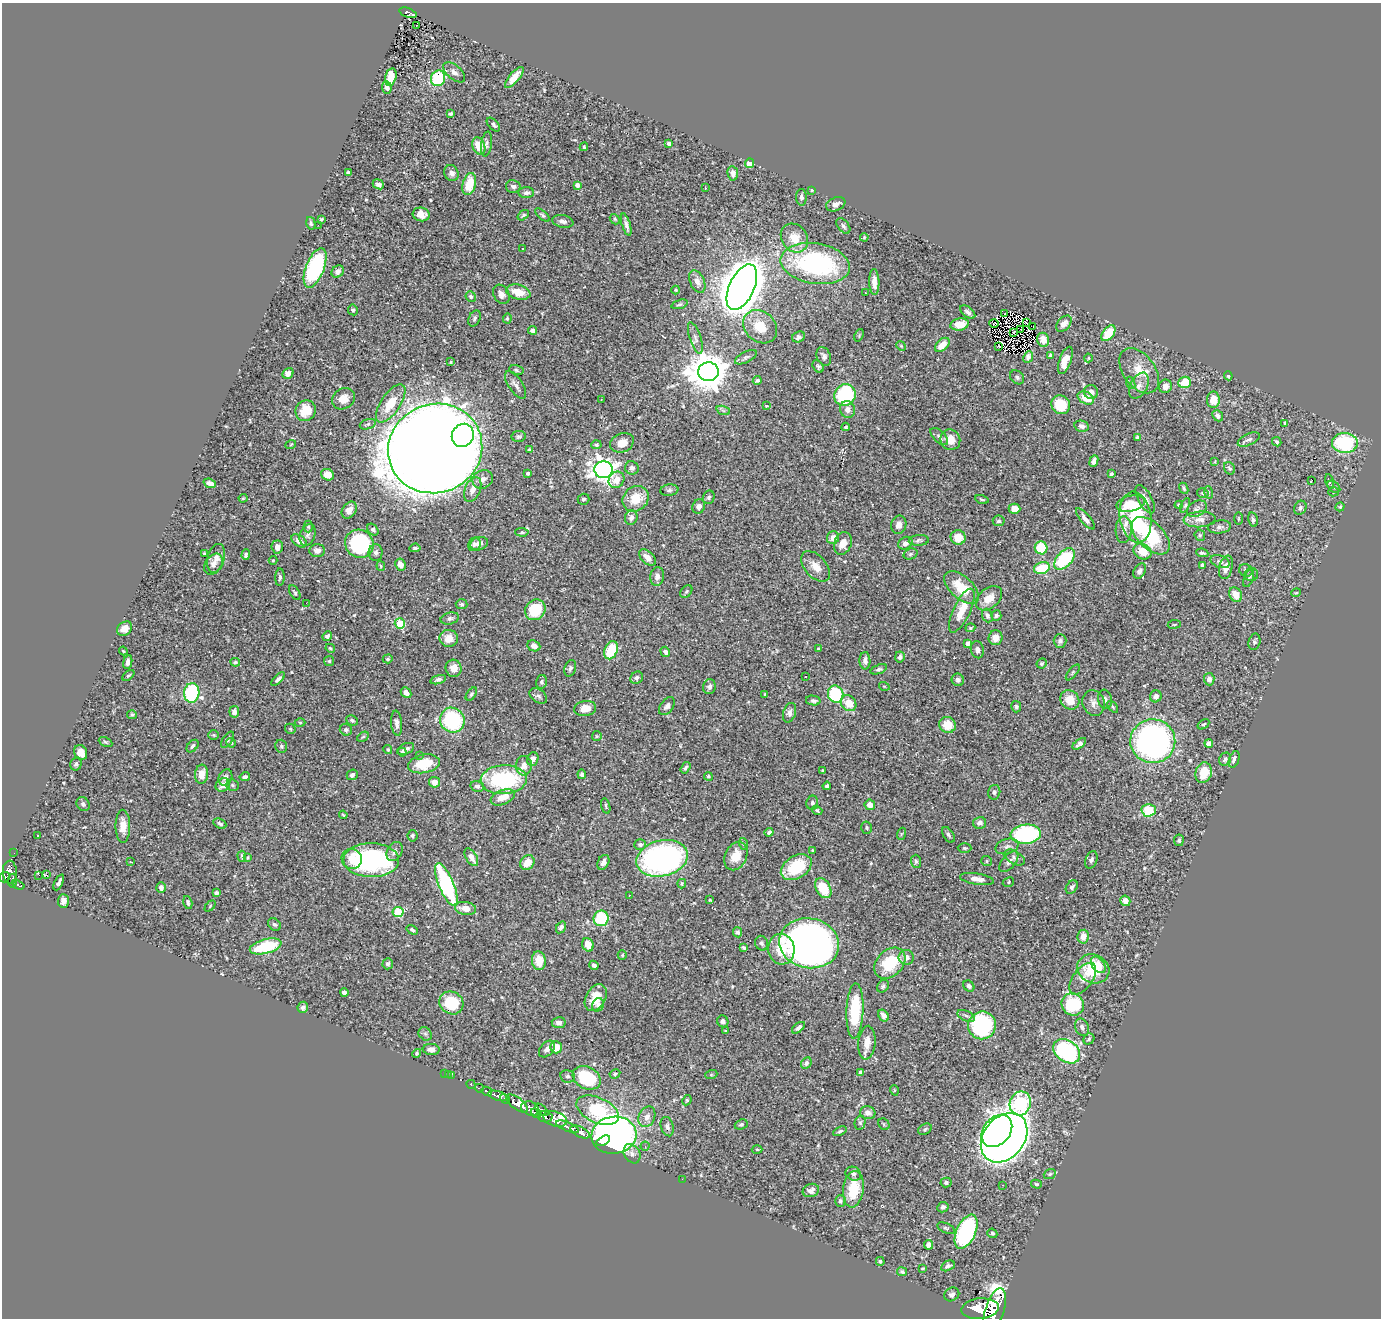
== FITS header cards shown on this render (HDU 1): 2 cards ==
NAXIS1  =                 1379
NAXIS2  =                 1316

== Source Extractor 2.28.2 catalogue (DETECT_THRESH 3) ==
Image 1379 x 1316 px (HDU 1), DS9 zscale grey, 1 PNG px = 1 image px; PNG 1383 x 1320 px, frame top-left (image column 1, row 1316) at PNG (2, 3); each listed source drawn as its Kron ellipse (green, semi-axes under 4 px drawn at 4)
Background 0.523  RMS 0.018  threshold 0.0539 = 3 sigma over >= 5 px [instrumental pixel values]
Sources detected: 548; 3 with non-positive FLUX_AUTO (blend fragments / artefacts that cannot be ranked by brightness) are neither listed nor drawn; of the other 545, the 500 brightest by FLUX_AUTO listed and drawn (45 fainter detections omitted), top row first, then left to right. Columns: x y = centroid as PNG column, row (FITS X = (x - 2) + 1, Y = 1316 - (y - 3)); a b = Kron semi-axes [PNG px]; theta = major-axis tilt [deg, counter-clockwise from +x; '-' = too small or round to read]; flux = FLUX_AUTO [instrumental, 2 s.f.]
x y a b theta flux
408 13 9 4 -21 70
416 25 3 2 - 1.5
454 72 13 7 -41 5.7
391 77 9 5 77 28
514 77 13 5 49 16
438 78 8 7 - 75
387 87 6 5 - 5.9
450 114 4 3 - 2.1
493 124 8 5 -48 2.8
486 144 12 5 81 3.6
669 144 4 4 - 6.9
479 146 9 6 -70 21
584 147 4 3 - 1.5
750 163 5 4 - 11
348 172 3 3 - 2
451 173 8 7 - 6.1
733 173 7 5 -83 6
378 184 6 5 - 4.8
469 184 11 6 75 30
577 185 4 4 - 5.5
513 186 7 6 - 3.5
705 188 3 3 - 6.2
812 190 3 3 - 1.2
526 193 8 5 2 3.8
801 197 8 5 -89 3.9
836 204 10 6 23 6.1
421 214 8 6 -16 9.6
523 215 6 4 38 2
542 215 9 4 -41 2.3
321 219 4 3 - 1.6
615 219 5 4 - 1.7
563 221 11 6 -11 5.3
311 223 6 4 -76 2.4
318 225 3 2 - 1.5
626 225 11 4 -73 5.1
843 226 9 5 -52 2.8
864 237 4 3 - 1.2
794 238 15 12 -53 22
522 248 3 3 - 2.6
815 264 35 20 -9 220
315 268 21 9 68 150
338 271 7 5 47 5.7
697 281 12 7 -65 8.1
874 282 13 5 -88 9
742 287 24 12 65 4300
676 290 4 4 - 1.2
518 292 12 7 -14 21
865 293 3 2 - 2.4
501 294 10 7 -59 6.2
471 297 5 5 - 2.6
679 304 8 4 18 2.2
353 310 5 5 - 2.4
968 312 9 5 -38 3.7
1005 314 3 2 - 1.2
474 318 8 5 66 3.1
507 318 5 4 - 1.5
1026 322 3 2 - 1.2
994 323 4 2 - 1.3
960 324 9 6 11 23
1064 324 9 6 48 6.3
760 327 18 15 -43 29
1033 327 3 2 - 3.7
1021 329 2 2 - 1.5
533 330 4 4 - 3.8
1013 333 3 2 - 1.2
1108 333 9 5 52 32
859 335 6 4 66 1.5
798 337 6 5 - 3.7
695 338 16 5 -71 5.3
1043 340 7 6 - 7.4
942 345 9 5 44 15
901 346 5 4 - 1.2
998 346 3 2 - 1.2
1051 355 4 3 - 4.4
824 356 10 7 -65 4.2
746 357 12 5 27 3.6
1028 357 6 4 67 4.1
1088 358 4 4 - 1.4
1065 360 14 6 70 18
451 362 3 3 - 1.5
818 366 7 5 -56 2.7
516 370 7 5 -12 2.2
1139 371 25 16 -53 26
708 372 10 9 - 3500
288 373 6 5 - 8.8
1228 376 4 4 - 2.5
1017 377 8 6 -43 2.9
757 381 4 3 - 2.4
1185 382 6 5 - 34
1131 383 6 4 -70 1.6
516 385 16 7 -56 6.1
1139 386 14 8 62 8.3
1165 386 7 6 - 7.9
1091 392 7 7 - 5.9
845 395 11 10 - 140
1086 398 9 6 -28 19
343 399 12 10 32 12
601 400 2 2 - 1.5
1213 400 8 6 -90 17
391 403 22 9 56 29
1061 405 10 9 - 41
766 406 3 2 - 1.3
848 409 8 7 - 6
723 410 7 4 -19 2.4
306 411 11 9 55 27
1218 416 6 5 - 4.4
1285 423 3 3 - 1.7
368 424 8 5 19 2.6
1082 426 7 5 -12 4.6
846 427 4 4 - 1.8
463 435 12 10 59 270
519 436 7 5 10 2.4
939 436 11 5 -43 4.7
1137 438 4 3 - 3
1249 439 12 5 27 4.2
950 440 10 9 - 16
1277 442 5 4 - 2.4
622 443 12 9 22 14
1345 443 13 10 0 90
291 444 5 3 - 1.2
596 445 5 4 - 2.3
435 448 47 44 23 5800
530 450 4 3 - 2.4
1094 461 6 4 67 6.3
1214 462 3 3 - 2.3
632 468 7 6 - 3.5
1229 468 6 5 - 2.3
604 470 9 8 - 990
528 473 4 4 - 2.2
1111 474 4 3 - 2.1
328 475 6 5 - 14
483 479 10 9 - 7
616 480 8 7 - 12
1312 480 3 2 - 14
1329 481 7 3 -77 1.4
210 483 6 4 -21 6.2
1334 487 7 5 -40 2
1184 488 6 4 -67 1.9
473 489 13 7 67 11
669 490 9 5 8 2.9
1208 492 6 4 -72 1.6
1333 492 5 4 - 1.2
1203 493 6 4 -13 2
709 497 7 5 66 3.4
243 498 4 4 - 1.3
583 499 6 5 - 2.4
636 499 14 12 41 29
982 499 7 3 -18 2
1145 499 15 7 -61 7.3
1131 504 14 7 12 22
1179 505 4 3 - 2.1
1185 505 8 4 65 2.2
699 507 7 6 - 5.5
1340 507 5 3 - 1.5
1300 508 7 6 - 2.6
1014 509 6 5 - 11
1197 509 10 7 30 4.7
349 510 9 6 55 9.9
1136 517 25 15 -81 120
631 518 7 6 - 4.8
1085 519 13 5 -49 7.2
1200 519 16 8 3 11
1239 519 6 3 90 1.2
1253 520 7 4 -77 2.6
999 521 6 5 - 2.6
899 525 9 7 74 8.1
308 527 6 4 -89 1.8
1219 527 12 6 5 4.5
373 530 6 5 - 3
1124 530 13 8 88 9.2
522 532 6 4 -3 1.9
308 535 11 7 70 5
1200 535 6 5 - 1.9
1151 536 23 13 -45 93
958 537 7 7 - 12
833 538 6 6 - 8.5
919 540 10 5 5 3.1
299 541 8 5 -36 7.7
843 543 12 8 71 12
905 543 7 6 - 5.7
359 544 15 14 - 130
474 544 7 6 - 4.1
479 544 9 6 19 6.8
277 547 6 5 - 9.9
415 548 5 3 - 2
1041 548 6 6 - 36
317 551 8 6 -3 7.6
1142 551 9 7 -32 20
376 553 8 7 - 3.9
1202 553 6 3 -10 2.5
204 554 3 3 - 2.6
910 554 7 5 18 2.3
246 555 5 3 - 3
647 557 10 6 -43 7.7
216 558 14 8 75 8.5
1064 559 13 7 48 99
273 560 4 4 - 1.2
1220 562 10 6 -20 3.7
213 564 11 8 57 6.2
400 565 6 5 - 8.6
1202 565 4 3 - 2
381 566 5 4 - 1.5
816 566 18 11 -49 15
1226 567 12 6 77 10
1042 568 8 5 15 40
1246 570 7 6 - 3.4
1140 571 8 5 60 4.3
1251 575 7 6 - 2.9
657 576 9 7 82 6.4
280 577 9 4 87 3.1
1249 578 9 4 69 2.5
962 588 21 11 -42 37
686 591 7 5 50 2
295 593 8 4 -61 2.2
1296 593 4 4 - 1.3
1236 595 8 6 -59 14
989 598 15 10 39 14
306 603 3 2 - 1.6
461 604 6 5 - 2.5
535 610 11 9 46 52
962 611 24 8 64 24
987 615 7 5 -68 4.4
996 615 5 5 - 2.7
450 618 9 5 15 3.3
400 623 5 5 - 70
1174 624 6 3 9 1.4
970 628 5 4 - 1.4
124 629 8 6 39 11
327 636 5 4 - 3.9
449 638 9 8 - 16
996 638 7 7 - 9.9
1060 641 7 6 - 3.7
1254 642 8 6 76 2.5
968 643 4 4 - 6.1
534 646 7 5 -25 8.1
330 648 5 3 - 1.5
818 649 3 3 - 1.3
611 650 9 6 66 49
977 650 8 6 -77 5.3
123 651 4 3 - 1.3
665 652 5 4 - 4.3
900 657 5 5 - 4
388 659 5 4 - 1.4
329 661 5 5 - 1.9
865 661 9 5 -88 5
128 662 7 4 80 5.1
235 662 5 4 - 1.9
1042 663 5 4 - 2
454 668 9 8 - 12
570 668 8 5 73 3.4
879 669 8 4 20 3
1073 672 9 4 50 1.9
128 675 7 4 40 1.5
805 677 3 3 - 3.4
637 678 6 5 - 4
278 679 9 4 43 3.7
1209 679 6 5 - 5.2
438 680 8 4 17 3.8
958 680 6 6 - 3.8
542 682 7 5 76 2.6
884 686 5 3 - 1.2
709 687 7 6 - 4.3
192 693 10 7 85 140
406 693 6 4 -46 5.8
471 694 7 4 53 2.2
765 694 4 3 - 1.5
836 694 9 7 -67 85
538 696 10 6 -36 3.8
1156 696 6 6 - 4.4
1105 699 9 7 -82 4.2
1070 700 10 9 - 20
813 701 7 5 -12 3.3
848 703 9 7 -48 19
1094 703 13 11 -72 7.9
667 706 10 6 51 5.2
1016 707 6 5 - 2.5
1113 707 6 3 -47 1.7
585 708 11 7 10 15
234 712 6 4 -83 5
790 713 10 6 71 5.3
132 715 5 4 - 2.1
352 720 6 5 - 2.2
452 720 13 12 - 110
300 723 5 3 - 1.4
397 723 12 5 -84 5.4
1203 724 6 4 34 1.5
947 725 8 8 - 21
290 729 6 4 -48 1.7
346 730 6 6 - 2.6
214 735 5 4 - 1.5
597 736 5 5 - 1.6
363 737 6 4 29 1.6
227 740 9 5 56 2.9
1153 741 22 22 - 410
105 742 7 4 -26 1.9
231 743 5 3 - 1.6
1209 743 4 4 - 7.3
1079 744 8 4 36 4.4
193 746 7 5 49 3
281 746 6 6 - 2.2
406 749 9 5 24 4.4
388 750 4 4 - 1.7
81 752 7 6 - 9.7
402 752 4 4 - 2
419 756 3 3 - 1.2
533 759 7 5 69 6.9
1225 759 7 6 - 3.9
1234 759 9 5 70 5.1
76 764 7 5 74 3
424 764 16 9 11 32
524 766 10 8 86 8.1
685 768 6 4 57 2.5
823 771 4 3 - 2
1204 773 10 8 74 24
201 774 9 6 82 17
582 774 5 4 - 2.2
352 775 6 5 - 3.7
708 776 4 4 - 2.1
225 777 8 6 64 4.6
245 777 5 4 - 3.4
504 780 23 14 3 130
434 782 5 5 - 9.4
223 785 7 6 - 8
233 785 6 5 - 2.5
477 786 7 5 -13 4.7
827 786 4 4 - 3.4
994 792 7 6 - 2.7
503 797 13 7 21 16
812 803 7 6 - 2.8
83 804 7 6 - 3.5
870 805 5 5 - 12
606 806 8 3 -75 2
817 810 5 3 - 1.9
1149 810 7 6 - 36
343 815 4 3 - 1.3
980 823 6 6 - 3.9
220 824 7 4 -28 2.8
123 826 16 7 -90 15
867 828 6 5 - 2.3
769 832 4 4 - 3.3
901 834 6 4 71 1.3
1026 834 15 9 4 140
38 835 3 3 - 1.6
948 835 9 5 -58 2.9
412 836 6 5 - 2.1
1179 840 5 5 - 2.4
744 844 6 4 -71 1.3
640 845 6 5 - 3.3
1007 846 12 7 16 5.5
965 848 7 4 -2 2.3
813 850 3 3 - 1.6
395 851 10 7 60 5.1
14 853 2 2 - 2.9
242 856 5 3 - 1.6
736 856 15 10 66 20
248 857 4 2 - 1.3
471 857 10 5 -58 10
662 858 26 18 14 350
1014 858 11 6 -30 4.2
352 859 10 10 - 17
371 860 28 17 0 190
1091 860 9 5 70 3.4
916 861 7 5 -88 2.2
987 861 5 5 - 2
130 862 3 2 - 1.2
527 862 8 6 51 20
603 862 8 5 64 5.7
1009 862 12 6 49 5.2
796 867 17 11 32 56
10 872 12 7 -86 330
39 875 2 2 - 1800
47 875 3 2 - 91
4 877 5 5 - 200
977 879 17 5 -9 9.5
13 881 7 3 83 140
59 882 8 3 64 2.9
1008 882 6 5 - 1.7
682 884 5 3 - 1.5
18 885 6 3 -23 62
446 885 23 7 -67 160
1072 887 7 5 56 3.1
161 888 5 4 - 4.5
823 888 11 7 -59 34
216 893 4 4 - 3.5
629 895 3 2 - 1.5
710 900 4 3 - 1.4
63 901 7 5 89 6.2
1125 901 5 5 - 9.1
188 902 7 4 -75 2.2
210 906 6 4 47 1.5
465 908 10 6 -9 15
398 912 5 5 - 71
601 918 8 7 - 64
274 924 7 5 -40 2.9
561 927 6 4 57 3.3
412 930 6 3 -32 2.3
738 932 5 4 - 3.1
1083 937 7 5 81 11
761 943 7 6 - 3.4
809 943 30 25 -11 1000
588 945 7 5 -71 15
266 946 16 7 15 62
743 948 4 3 - 2
781 949 15 13 -86 29
622 955 5 4 - 1.2
906 957 7 7 - 8.3
539 961 9 7 -84 20
890 963 18 13 45 51
388 964 5 5 - 2.6
594 965 5 4 - 3.5
1098 965 9 6 -53 16
1093 969 16 14 -25 53
1083 979 18 9 54 9.6
883 986 7 5 44 3
969 986 6 5 - 3.1
344 992 4 4 - 3.8
596 998 14 9 61 20
451 1003 12 11 - 59
1073 1004 11 10 - 70
598 1005 7 6 - 3.1
303 1007 5 5 - 3.9
855 1011 28 8 88 71
883 1015 6 4 -58 7.5
966 1016 9 5 -24 3.5
723 1021 6 5 - 4.3
559 1023 7 5 -6 4.8
982 1025 14 14 - 150
1082 1027 9 6 -66 4.8
798 1028 7 4 39 3.6
726 1031 3 3 - 2
425 1034 7 6 - 3
1089 1039 6 5 - 2.2
867 1043 17 8 85 15
556 1047 6 5 - 19
431 1049 8 5 -4 7.5
547 1049 10 6 48 4.5
1067 1051 15 10 -37 160
417 1053 5 4 - 1.7
806 1063 6 5 - 3.2
860 1072 4 3 - 2.7
444 1073 2 2 - 2
615 1074 5 4 - 2
448 1075 2 2 - 3.7
711 1075 6 4 19 1.6
451 1076 3 2 - 2.2
568 1076 7 6 - 3.1
587 1078 15 11 -29 84
471 1084 4 3 - 36
479 1088 4 3 - 38
894 1090 5 3 - 1.2
487 1091 5 3 - 100
498 1096 10 4 -17 580
505 1099 5 3 - 200
687 1100 5 4 - 1.6
517 1103 13 5 -37 1100
1020 1104 12 10 70 270
530 1108 9 6 -23 450
542 1110 8 4 -41 75
598 1110 23 12 -25 130
536 1113 5 3 - 210
868 1113 8 6 -13 5.9
545 1117 7 5 -10 270
647 1117 11 8 65 8.6
555 1119 12 7 -16 470
860 1123 7 5 76 2.5
741 1124 7 5 21 2.5
884 1124 6 5 - 1.9
567 1127 12 4 -22 590
667 1127 10 6 -72 4.8
925 1129 7 5 30 2.4
840 1131 7 3 25 2.2
997 1131 18 13 51 570
580 1132 10 5 -25 710
614 1135 22 18 7 830
1004 1138 27 20 51 1600
603 1141 7 3 32 85
645 1146 4 4 - 2.1
757 1149 5 3 - 1.2
632 1154 10 7 -59 5.4
853 1174 8 6 -27 3.8
1050 1174 6 4 21 1.8
682 1179 2 2 - 40
946 1182 5 5 - 2.5
1036 1184 5 4 - 1.9
1003 1185 3 2 - 1.4
853 1189 18 10 83 40
811 1190 8 6 19 6.3
840 1201 6 5 - 2.8
943 1207 6 5 - 4
946 1228 9 5 -24 2.7
966 1232 18 9 65 170
992 1233 5 4 - 2.1
928 1245 5 4 - 5.1
880 1261 4 4 - 2
948 1266 7 5 27 3.3
923 1268 4 2 - 1.2
902 1272 5 4 - 2.5
952 1294 8 6 32 3.8
980 1309 19 10 5 2800
995 1310 22 9 73 2100
At the frame edge (FLAGS 8, measured only in part): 1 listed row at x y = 4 877
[45 fainter detections neither listed nor drawn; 3 non-positive-flux detections neither listed nor drawn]